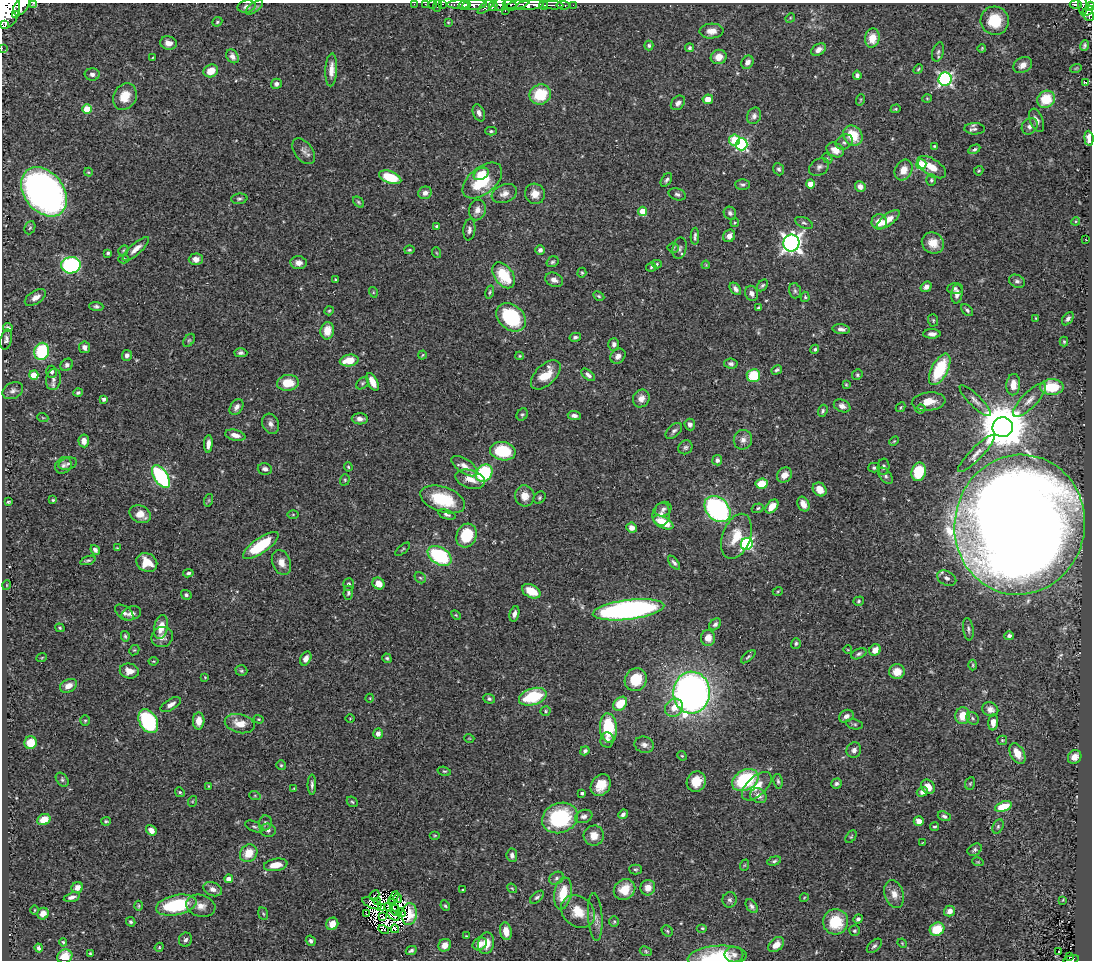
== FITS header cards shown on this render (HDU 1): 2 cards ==
NAXIS1  =                 1090
NAXIS2  =                  958

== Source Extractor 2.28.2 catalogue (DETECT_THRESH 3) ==
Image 1090 x 958 px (HDU 1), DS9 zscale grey, 1 PNG px = 1 image px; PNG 1094 x 962 px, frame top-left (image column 1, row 958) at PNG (2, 3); each listed source drawn as its Kron ellipse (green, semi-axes under 4 px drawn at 4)
Background 0.54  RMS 0.021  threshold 0.0644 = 3 sigma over >= 5 px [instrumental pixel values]
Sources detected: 476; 10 with non-positive FLUX_AUTO (blend fragments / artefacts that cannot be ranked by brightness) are neither listed nor drawn; the other 466 listed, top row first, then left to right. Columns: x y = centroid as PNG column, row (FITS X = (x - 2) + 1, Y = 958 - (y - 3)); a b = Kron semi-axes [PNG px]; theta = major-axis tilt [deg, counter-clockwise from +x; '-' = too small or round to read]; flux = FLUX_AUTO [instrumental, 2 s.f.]
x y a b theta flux
33 3 3 2 - 42
414 4 2 2 - 7.1
425 4 2 2 - 7.5
432 4 2 2 - 6.2
443 4 3 2 - 14
500 4 6 6 - 290
510 4 7 3 -5 170
1076 4 6 3 -3 120
459 5 12 4 0 300
463 5 5 4 - 430
474 5 12 5 5 630
517 5 13 4 18 320
530 5 14 5 7 1000
544 5 5 3 - 170
553 5 10 3 -3 290
563 5 6 3 -8 47
573 5 2 2 - 5.4
1083 5 10 3 -87 120
21 6 11 6 57 1000
247 6 9 6 12 6.2
437 6 6 2 72 20
493 6 5 3 - 160
1090 6 4 4 - 140
254 7 10 4 36 3.3
486 7 10 4 42 140
7 10 18 13 74 3400
1088 10 6 4 39 160
505 11 3 2 - 55
15 14 3 2 - 67000
1088 15 7 5 -54 220
790 18 5 4 - 1.4
995 21 14 14 - 46
217 22 5 4 - 2.6
448 22 4 3 - 1.3
5 25 2 2 - 4000
711 31 12 7 3 12
872 38 9 7 79 19
168 43 8 6 -14 10
649 45 5 4 - 2.6
1084 45 5 3 - 2.4
2 48 2 2 - 4.5
689 48 4 4 - 2.6
982 48 4 2 - 1.5
819 50 8 5 32 7.2
938 52 10 5 74 3.6
232 56 7 5 -55 6.2
719 57 8 7 - 14
152 58 3 2 - 1.2
747 62 7 5 57 7.6
1023 65 10 7 29 11
1076 68 6 3 19 1.3
918 69 5 4 - 1.6
331 70 16 6 87 13
211 71 7 6 - 21
92 74 7 6 - 5.6
857 75 4 4 - 3.2
945 79 7 6 - 310
1085 83 3 2 - 1.8
276 84 5 5 - 4.5
540 94 11 10 - 56
125 97 14 11 60 27
927 98 5 3 - 1.3
708 99 5 5 - 14
1046 99 9 8 - 40
860 100 6 3 71 1.5
678 103 8 6 46 6.2
87 109 5 4 - 41
896 109 5 4 - 1.7
479 113 9 5 -68 6.5
754 116 8 7 - 5.8
1037 120 12 6 -69 7.4
1030 126 9 7 48 5.4
975 129 10 5 -2 4.9
491 131 6 4 -1 2.3
853 135 10 9 - 37
1089 138 8 4 -85 10
734 140 5 5 - 52
844 142 9 7 32 4.3
742 144 6 6 - 180
934 146 3 3 - 1.3
974 149 6 4 29 2.6
835 150 9 7 -27 13
304 151 15 9 -53 7.8
827 158 6 4 -44 1.9
921 164 5 5 - 75
819 167 11 8 36 6.2
932 167 16 8 -32 20
779 169 6 5 - 3
904 170 11 8 62 16
979 171 5 4 - 1.8
88 172 4 4 - 1.4
481 174 8 5 29 27
390 177 11 6 -19 51
666 180 8 4 58 3.4
931 180 5 5 - 2.6
482 181 23 13 39 62
743 184 7 5 0 3.4
810 184 4 4 - 23
860 186 5 5 - 7.8
44 192 27 19 -51 770
425 193 7 6 - 7.6
504 194 13 9 21 9.8
535 194 10 10 - 14
677 194 9 6 -17 4
239 199 8 5 6 3.3
358 202 6 4 -42 2.4
477 210 10 8 75 9.1
643 211 4 4 - 28
730 213 6 6 - 4.1
888 219 14 5 38 15
1076 221 4 3 - 1.4
879 222 8 7 - 18
735 223 4 3 - 1.6
804 223 9 5 -23 3.6
437 227 4 3 - 3.1
30 228 7 5 66 2.4
469 230 11 6 83 5.6
695 236 8 3 89 3.6
729 236 6 5 - 8.4
1086 240 3 2 - 0.7
791 243 8 8 - 700
933 243 11 10 - 17
673 248 5 5 - 2
680 248 11 7 77 4.6
136 249 17 5 42 11
123 250 6 4 45 1.7
409 250 5 4 - 2
540 250 5 4 - 4.2
108 253 4 4 - 2.3
437 253 5 3 - 1.3
124 259 5 4 - 2.7
196 259 7 5 2 9.5
553 262 6 5 - 2.7
298 263 8 6 -6 8.1
657 264 5 4 - 2.4
71 265 10 8 9 240
706 265 4 3 - 1.4
651 267 5 4 - 2
582 273 5 4 - 1.6
504 275 14 9 -54 52
335 280 3 3 - 2
554 280 9 7 -22 7.5
1017 281 8 6 -25 4.2
762 285 7 4 48 2.6
926 287 6 5 - 5.9
955 288 8 5 2 4
735 289 7 4 -51 4.9
795 291 8 5 -74 3.5
373 292 5 3 - 1.3
490 292 7 4 76 2
752 293 8 6 -71 6.7
957 294 9 5 84 9.1
599 296 6 4 -27 2.2
35 297 12 6 32 9.4
805 297 5 4 - 2.2
96 306 7 4 -4 3.5
759 308 4 3 - 2.8
967 310 7 4 -46 3
329 311 5 4 - 1.5
511 317 16 12 -41 100
1036 318 3 3 - 1.4
1068 319 7 4 53 4.2
933 320 6 5 - 2.1
8 328 4 3 - 3.3
841 329 9 5 -8 5.2
327 331 8 7 - 20
932 334 8 5 1 6.2
575 337 6 4 13 3.4
6 340 10 5 76 5.4
189 340 7 5 53 2.3
1064 342 5 4 - 1.8
614 344 6 5 - 5.3
85 347 6 5 - 6.8
815 349 5 4 - 2.8
42 351 9 7 76 87
241 353 7 4 -1 3.7
127 355 5 5 - 5.6
422 355 4 3 - 1.5
520 356 4 4 - 1.4
618 356 8 6 45 8.3
349 360 9 5 9 28
731 364 7 5 -7 4.2
67 365 7 5 46 4
940 369 17 8 63 77
777 370 5 4 - 2.9
52 372 6 5 - 3.8
34 375 5 4 - 32
546 375 18 10 44 29
588 375 8 4 -40 4.7
857 375 5 5 - 2.4
753 376 7 6 - 49
53 379 10 7 80 7
372 382 9 5 -64 16
288 383 11 8 4 31
362 383 7 5 41 2.8
846 385 3 2 - 1.4
1013 385 10 7 85 17
1052 387 12 8 1 56
13 391 11 8 27 5.9
78 393 4 4 - 2.5
641 398 9 8 - 10
104 399 4 3 - 4.5
1029 400 22 7 46 14
929 401 17 9 6 21
975 401 21 6 -45 8.6
842 406 8 6 -24 7.3
236 407 9 6 54 6
900 407 5 3 - 1.8
920 409 5 3 - 2
823 411 6 4 72 2.7
522 415 6 5 - 2.8
574 416 6 4 -5 5.5
43 418 6 3 -19 1.3
360 419 8 5 -2 7.2
271 424 10 8 -64 7.1
690 424 6 5 - 5.9
1003 427 10 10 - 7200
674 431 10 6 44 4.5
235 435 10 5 -13 9.1
743 440 10 9 - 8.5
84 441 6 5 - 8.7
894 441 5 3 - 1.5
208 444 9 4 87 8.2
685 447 7 6 - 3.6
503 451 13 9 -10 64
976 454 25 6 45 12
717 460 5 5 - 4.7
68 464 9 6 16 4.5
63 465 9 7 45 5.2
465 466 15 7 -34 11
348 467 4 3 - 1.8
883 467 8 6 86 4
874 468 5 5 - 2.6
265 469 7 5 -14 5.3
919 472 9 7 74 57
484 473 9 7 52 110
784 475 8 7 - 11
885 476 9 5 -52 4.3
161 477 13 7 -56 170
470 479 15 9 -17 17
345 480 6 4 71 2
762 484 6 5 - 33
820 490 7 6 - 17
525 496 10 9 - 16
540 498 7 5 49 2.7
443 499 23 12 -19 72
53 500 4 4 - 1.9
209 500 6 4 72 1.7
8 502 3 3 - 2
803 504 8 5 -63 11
772 506 8 5 48 17
758 508 6 4 19 2.3
663 509 8 7 - 4.9
717 509 15 11 -45 280
140 514 11 8 -25 19
293 514 6 4 0 1.7
661 514 11 9 85 9.5
447 515 9 4 -19 3.6
663 522 11 5 -26 39
1020 525 70 65 79 5200
632 528 5 5 - 8.2
467 536 12 10 65 56
736 536 23 14 70 34
747 544 6 6 - 200
261 546 21 7 35 70
117 548 4 2 - 1
403 549 9 3 40 1.7
95 550 5 4 - 4.7
440 556 13 8 -32 120
88 560 8 4 19 2.7
147 562 11 9 -29 26
281 562 13 9 -69 13
674 563 8 4 -51 3.6
188 573 5 3 - 3
420 578 6 5 - 2.3
947 578 10 7 -28 5.7
378 583 6 5 - 15
348 584 6 5 - 4
7 585 5 3 - 1.2
531 591 10 6 -26 28
778 591 5 3 - 1.4
348 593 7 5 87 3.2
186 595 5 4 - 3
859 601 5 4 - 2.2
628 610 36 9 7 490
124 613 10 6 -37 5.8
131 613 10 6 19 6.5
514 614 8 5 73 6.2
456 615 6 3 -44 1.5
715 624 7 5 44 3.7
161 627 12 6 78 20
60 628 5 4 - 1.9
968 629 11 5 -83 4
125 636 5 3 - 2.4
1009 636 5 4 - 3.9
162 637 11 10 - 9.3
708 638 8 7 - 13
796 643 5 5 - 2.8
134 650 6 4 42 1.9
848 650 4 3 - 1.1
875 650 6 5 - 14
859 654 8 5 26 3.5
42 657 5 3 - 1.3
748 657 9 3 40 2.3
387 658 5 4 - 2.4
306 659 7 5 62 7.8
154 661 5 3 - 1.4
973 665 5 3 - 1.6
129 671 9 7 -12 11
241 671 6 5 - 2.4
897 672 8 7 - 17
205 677 4 4 - 1.4
636 680 12 10 54 36
68 686 9 6 27 11
692 693 21 18 89 820
533 697 14 8 17 73
370 698 4 3 - 1
489 699 6 5 - 3
171 704 11 5 31 8.1
620 704 8 5 46 43
674 708 9 8 - 16
990 709 8 7 - 7.4
545 711 5 4 - 1.9
846 716 8 6 29 6.6
963 716 8 7 - 24
350 718 4 3 - 1.1
973 718 7 5 -47 3.4
259 719 5 4 - 1.5
85 720 5 4 - 1.9
148 721 13 8 -59 170
199 721 8 6 88 16
993 722 8 5 85 12
240 724 15 9 -13 21
855 724 8 5 -10 2.7
608 728 14 8 -85 82
378 734 5 4 - 7.7
469 738 5 3 - 1.2
607 740 7 7 - 6.7
1002 740 5 4 - 1.7
31 743 6 6 - 29
644 745 10 8 -16 6.7
854 750 8 7 - 6.7
585 751 5 4 - 3.8
1017 753 11 6 -61 17
682 756 5 4 - 1.7
1075 757 7 6 - 13
281 765 5 5 - 2
444 771 7 4 -16 2.1
62 780 7 5 -51 2.9
745 780 14 10 29 110
778 781 7 4 -81 3
696 782 10 9 - 24
836 783 5 5 - 3.9
970 783 6 5 - 1.9
312 785 10 4 -90 4.4
601 785 11 9 56 25
209 786 3 2 - 1.2
757 786 18 9 43 21
928 787 8 6 -47 14
294 788 4 4 - 1.4
180 792 5 4 - 2.3
922 792 5 4 - 5.3
582 793 4 3 - 3
255 796 6 4 -19 1.7
758 796 8 7 - 9.7
193 801 5 3 - 1.6
352 802 6 4 -43 2.1
1003 806 8 5 21 37
623 814 5 4 - 5
584 816 9 6 20 5.4
944 816 7 4 -19 3.5
560 818 18 15 21 120
44 820 7 5 25 22
106 821 5 4 - 2.2
919 821 5 4 - 9.6
265 823 7 6 - 4.9
998 826 7 5 64 2.9
254 827 10 5 -23 3.3
935 827 4 3 - 2.1
151 830 6 4 -51 8.9
268 830 8 6 -12 4.7
435 835 5 3 - 1.5
594 836 10 10 - 15
851 837 7 4 53 1.9
922 843 3 2 - 0.94
975 850 7 5 29 3.4
249 853 9 8 - 25
512 855 7 5 -82 5.8
774 861 7 4 16 2.7
978 862 6 3 -17 1.7
276 865 12 6 9 21
745 865 6 3 70 1.6
636 870 6 5 - 2.4
557 878 7 6 - 4.3
229 879 4 4 - 11
77 888 6 5 - 8.5
512 888 5 4 - 1.7
648 888 8 7 - 13
213 889 10 6 -21 8.6
624 889 11 9 40 27
463 890 3 2 - 1.8
563 893 16 8 80 38
894 894 14 9 -71 14
374 895 5 2 - 4.3
72 897 8 4 15 5.9
537 897 8 5 40 3.2
394 898 7 2 61 0.11
398 898 4 3 - 2.1
804 898 4 3 - 1.1
730 900 8 7 - 4
1063 900 4 2 - 1.1
378 901 2 2 - 0.78
393 902 3 2 - 1.5
372 903 10 4 -23 3
176 905 20 10 12 110
139 906 5 4 - 1.7
201 906 15 11 -16 14
388 906 3 2 - 1.1
445 906 5 4 - 2.2
752 906 8 5 -54 4.6
381 908 3 2 - 1.4
395 909 7 2 -66 0.14
34 910 5 3 - 1.3
949 911 5 5 - 8.8
578 912 18 14 -40 31
401 913 5 2 - 2
43 914 6 5 - 9.8
263 914 6 4 -68 2.2
367 914 3 2 - 2.4
409 914 11 7 85 12
393 915 7 2 -33 2.9
383 917 3 3 - 2
595 917 24 7 -86 10
858 919 5 4 - 3.8
131 922 5 4 - 2.4
614 922 5 5 - 2.2
836 922 13 12 - 52
332 924 6 5 - 12
702 928 5 4 - 1.8
395 929 4 3 - 1.8
937 929 7 6 - 43
384 930 5 3 - 4.8
506 931 9 5 -79 13
667 931 6 5 - 2.6
854 931 5 5 - 2.4
466 936 3 3 - 1.3
185 940 7 6 - 4.5
311 941 5 4 - 3.3
63 942 4 3 - 1.5
486 943 11 8 79 18
902 943 5 4 - 1.4
480 944 7 6 - 10
445 945 6 6 - 12
776 945 9 6 41 13
874 946 9 5 43 3.8
159 947 5 4 - 1.6
39 948 4 4 - 3.8
411 950 5 4 - 3.1
646 951 6 4 -24 2
1059 951 3 3 - 2.7
90 953 4 3 - 1.8
734 954 9 8 - 6.8
65 957 8 7 - 27
717 957 29 11 4 78
1070 957 3 3 - 12
1071 959 8 3 10 62
At the frame edge (FLAGS 8, measured only in part): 24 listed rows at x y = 33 3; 414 4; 425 4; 432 4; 443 4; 500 4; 510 4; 1076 4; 474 5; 517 5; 530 5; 544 5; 1083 5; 21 6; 437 6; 493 6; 1090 6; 486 7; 7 10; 2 48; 1089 138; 65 957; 717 957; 1071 959
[10 non-positive-flux detections neither listed nor drawn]